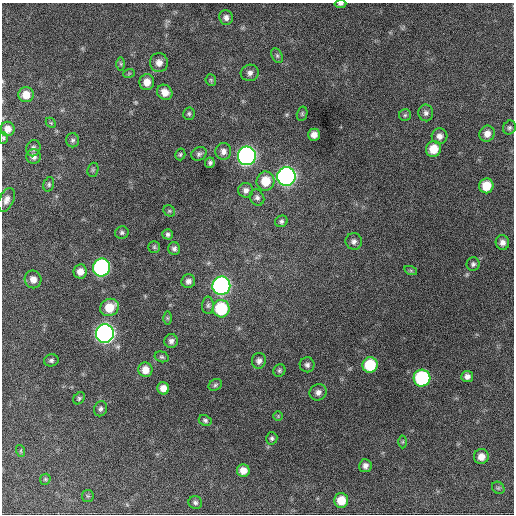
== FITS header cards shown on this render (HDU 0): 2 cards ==
NAXIS1  =                  512 / Axis length
NAXIS2  =                  512 / Axis length

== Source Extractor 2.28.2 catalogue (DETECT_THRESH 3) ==
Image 512 x 512 px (HDU 0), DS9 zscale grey, 1 PNG px = 1 image px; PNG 516 x 516 px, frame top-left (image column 1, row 512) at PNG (2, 3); each listed source drawn as its Kron ellipse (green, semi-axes under 4 px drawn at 4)
Background 1070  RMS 27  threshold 82.4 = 3 sigma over >= 5 px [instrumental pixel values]
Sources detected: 87; all 87 listed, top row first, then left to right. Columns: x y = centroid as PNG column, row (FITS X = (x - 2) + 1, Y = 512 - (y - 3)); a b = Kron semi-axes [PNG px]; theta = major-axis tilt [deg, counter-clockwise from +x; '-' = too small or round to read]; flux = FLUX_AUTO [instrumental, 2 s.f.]
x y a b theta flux
340 4 6 3 6 4000
226 17 7 6 - 7300
277 56 8 5 -63 4000
159 63 9 9 - 13000
121 64 7 4 -89 3100
129 73 6 3 20 2100
250 73 9 8 - 7900
211 80 6 5 - 2800
147 82 8 7 - 16000
165 92 8 7 - 15000
26 95 8 7 - 21000
426 113 8 7 - 6300
189 114 6 5 - 3400
302 114 7 5 76 3100
405 115 6 6 - 3500
51 123 6 4 -45 2200
509 128 7 6 - 4200
8 129 7 7 - 14000
487 134 8 7 - 13000
314 135 6 5 - 12000
440 136 8 7 - 9600
3 138 6 4 90 2700
72 140 7 6 - 4600
33 148 8 7 - 5600
433 149 8 7 - 34000
223 151 8 8 - 8500
180 154 6 5 - 2900
199 154 8 6 30 5000
33 156 7 7 - 8300
247 156 9 9 - 760000
210 163 5 4 - 4000
93 170 7 5 70 3300
286 176 9 9 - 780000
265 181 9 9 - 39000
49 184 7 5 72 3600
486 186 7 7 - 36000
246 190 7 7 - 8300
257 198 8 7 - 5800
6 200 12 7 67 9800
169 211 6 5 - 2900
281 221 6 5 - 4700
122 233 7 6 - 4000
168 234 5 5 - 4300
354 241 8 8 - 7700
502 242 7 6 - 9600
154 247 6 6 - 3200
174 249 6 6 - 5100
473 264 6 6 - 4800
101 268 9 8 - 400000
80 271 7 6 - 14000
411 271 6 4 -19 2700
33 279 9 8 - 13000
188 281 7 6 - 7700
221 286 9 9 - 620000
208 305 9 6 89 5200
110 307 10 8 33 37000
221 309 9 8 - 110000
167 318 6 4 -89 2500
105 333 9 9 - 920000
171 341 7 7 - 6700
162 357 7 5 -15 3500
51 360 7 6 - 4500
259 361 8 7 - 7200
307 365 7 7 - 6000
370 365 8 7 - 81000
145 370 7 7 - 19000
279 371 6 6 - 3500
467 376 6 5 - 8000
422 378 8 8 - 230000
215 385 7 5 30 3400
163 388 6 6 - 14000
318 392 8 8 - 8500
79 398 7 5 48 3400
100 409 8 6 66 5400
278 416 5 5 - 2300
205 420 7 5 -25 4000
272 438 6 5 - 3800
403 442 6 4 89 2600
21 451 6 4 -72 2200
481 457 7 7 - 15000
365 466 6 6 - 8000
243 470 6 6 - 16000
45 479 6 5 - 2600
498 488 7 5 -45 3300
88 496 6 5 - 2700
341 500 7 7 - 33000
195 503 7 6 - 4900
At the frame edge (FLAGS 8, measured only in part): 2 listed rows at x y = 340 4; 3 138